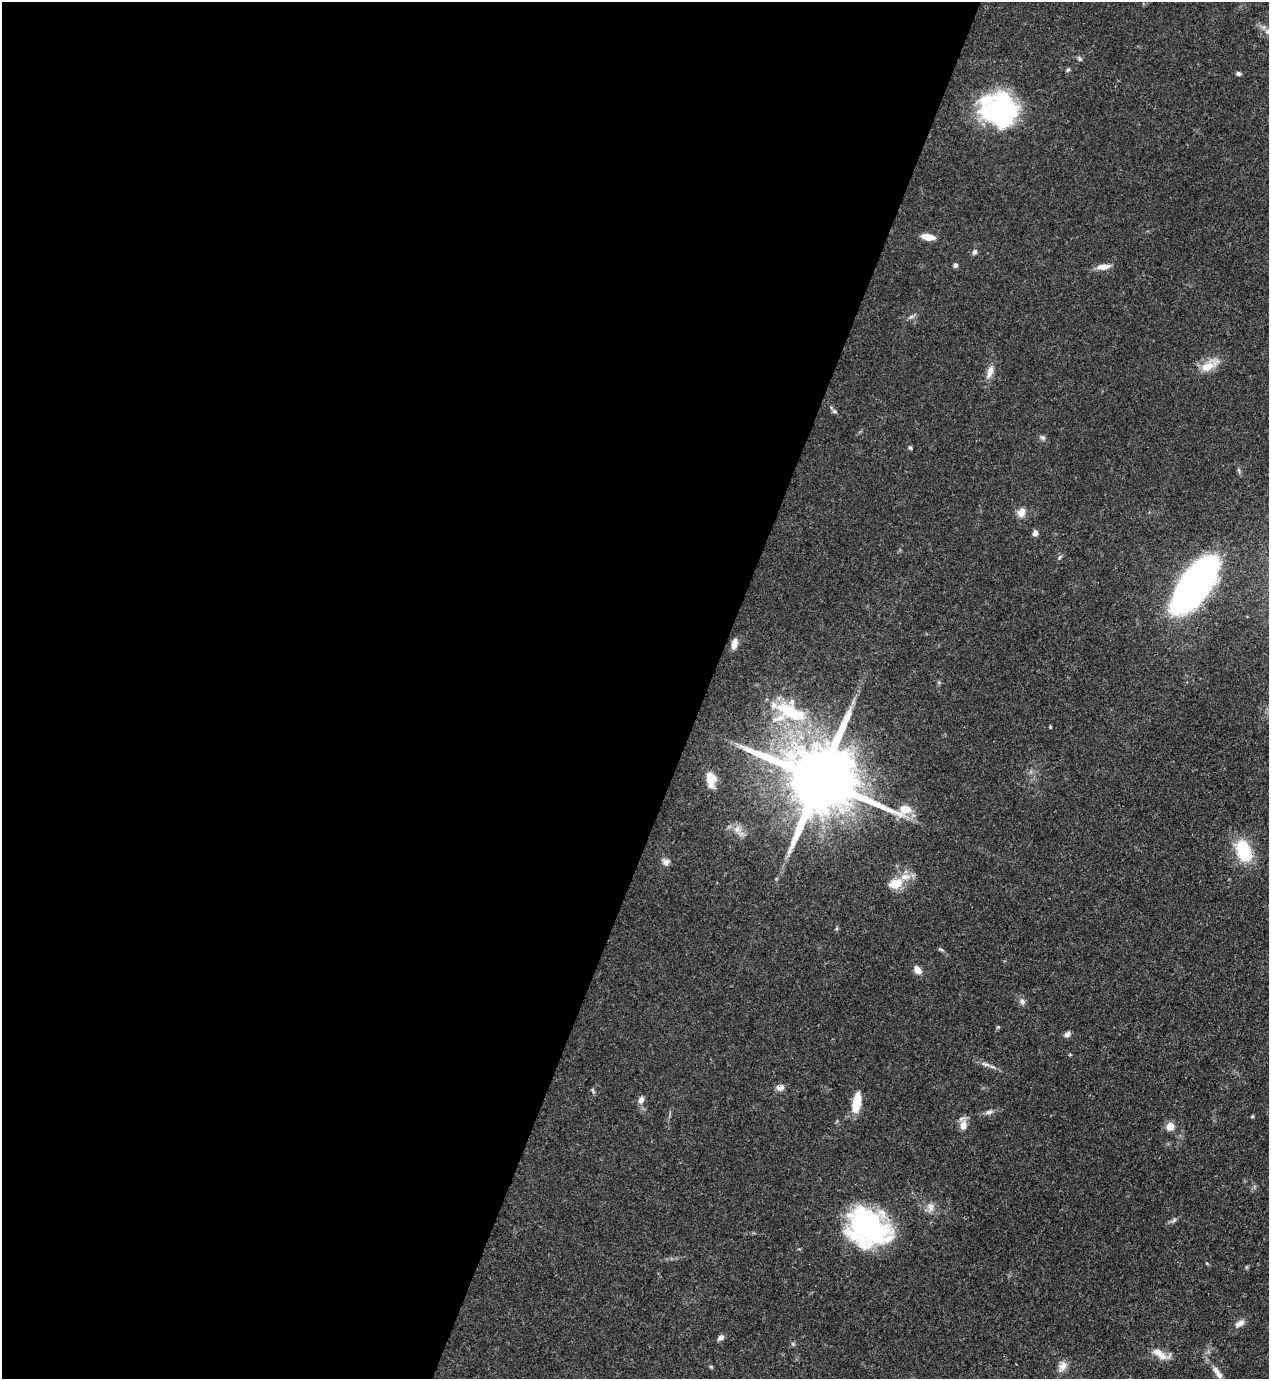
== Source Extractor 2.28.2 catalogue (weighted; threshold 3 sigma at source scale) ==
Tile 5 of 4 x 4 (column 1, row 2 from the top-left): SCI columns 223-1489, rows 2793-4169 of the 5646 x 5587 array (HDU 1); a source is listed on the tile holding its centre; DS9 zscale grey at full resolution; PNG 1271 x 1381 px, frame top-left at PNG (2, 2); no overlay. Shown black and unused: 56% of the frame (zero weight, under 3 of 4 exposures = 7% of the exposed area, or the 3 px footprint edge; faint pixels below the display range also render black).
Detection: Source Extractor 2.28.2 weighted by HDU 2 'WHT'; one run over the whole footprint, this tile lists its part. Background 0.071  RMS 0.0036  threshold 0.0161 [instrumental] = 3 sigma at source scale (4.5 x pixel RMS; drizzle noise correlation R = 1.50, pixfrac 1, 0.05/0.05 arcsec/px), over >= 5 px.
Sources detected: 55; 5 inside a brighter listed object's ellipse — not listed separately; the other 50 listed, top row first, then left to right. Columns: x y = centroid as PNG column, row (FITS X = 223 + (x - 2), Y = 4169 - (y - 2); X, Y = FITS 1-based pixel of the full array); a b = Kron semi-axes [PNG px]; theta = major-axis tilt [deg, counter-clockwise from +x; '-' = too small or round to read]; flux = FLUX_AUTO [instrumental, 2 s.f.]
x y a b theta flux
1079 59 7 5 -42 0.79
1068 70 6 5 - 0.54
1238 74 6 5 - 0.86
1000 111 34 32 5 55
928 237 15 7 -8 4
974 252 7 6 - 1
955 265 6 5 - 0.87
1103 267 16 7 7 3.1
911 317 9 4 19 0.83
1209 365 28 11 31 6.1
990 372 19 8 72 3
834 411 6 6 - 0.74
1043 438 9 6 -34 0.88
910 448 6 4 -65 0.52
1239 470 6 4 -70 0.55
1021 512 11 10 - 2.8
1035 533 6 5 - 1.9
1060 557 6 4 70 0.56
1195 585 43 18 53 190
734 644 12 6 77 2.9
790 712 44 15 -26 22
1050 727 4 3 - 0.32
711 779 18 10 -81 4.8
819 779 25 17 -24 5000
737 829 9 8 - 2.1
1244 851 22 14 -67 18
666 862 10 9 - 1.7
895 883 18 12 22 6.6
917 970 10 7 -54 2.7
1022 1001 9 7 -78 1.3
998 1027 5 4 - 0.37
1067 1034 8 6 44 1.3
985 1064 14 5 -16 1.7
780 1087 9 7 15 2.1
593 1090 8 3 -76 0.55
641 1100 9 7 58 1.8
856 1106 21 11 85 5.9
989 1112 10 5 15 1.2
963 1125 12 8 83 3.1
1170 1126 8 8 - 3.5
930 1207 14 10 87 2.7
1174 1220 10 4 38 0.87
868 1228 45 36 -32 63
1207 1263 4 4 - 0.38
1240 1323 13 7 29 2.1
720 1338 9 6 44 1.3
1160 1354 24 9 -35 4.1
1062 1366 15 9 53 2.7
711 1367 6 4 -19 0.44
1217 1372 20 7 -55 2.9
Overlapping masked pixels (flux is a lower limit): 4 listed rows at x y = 819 779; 1244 851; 780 1087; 868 1228